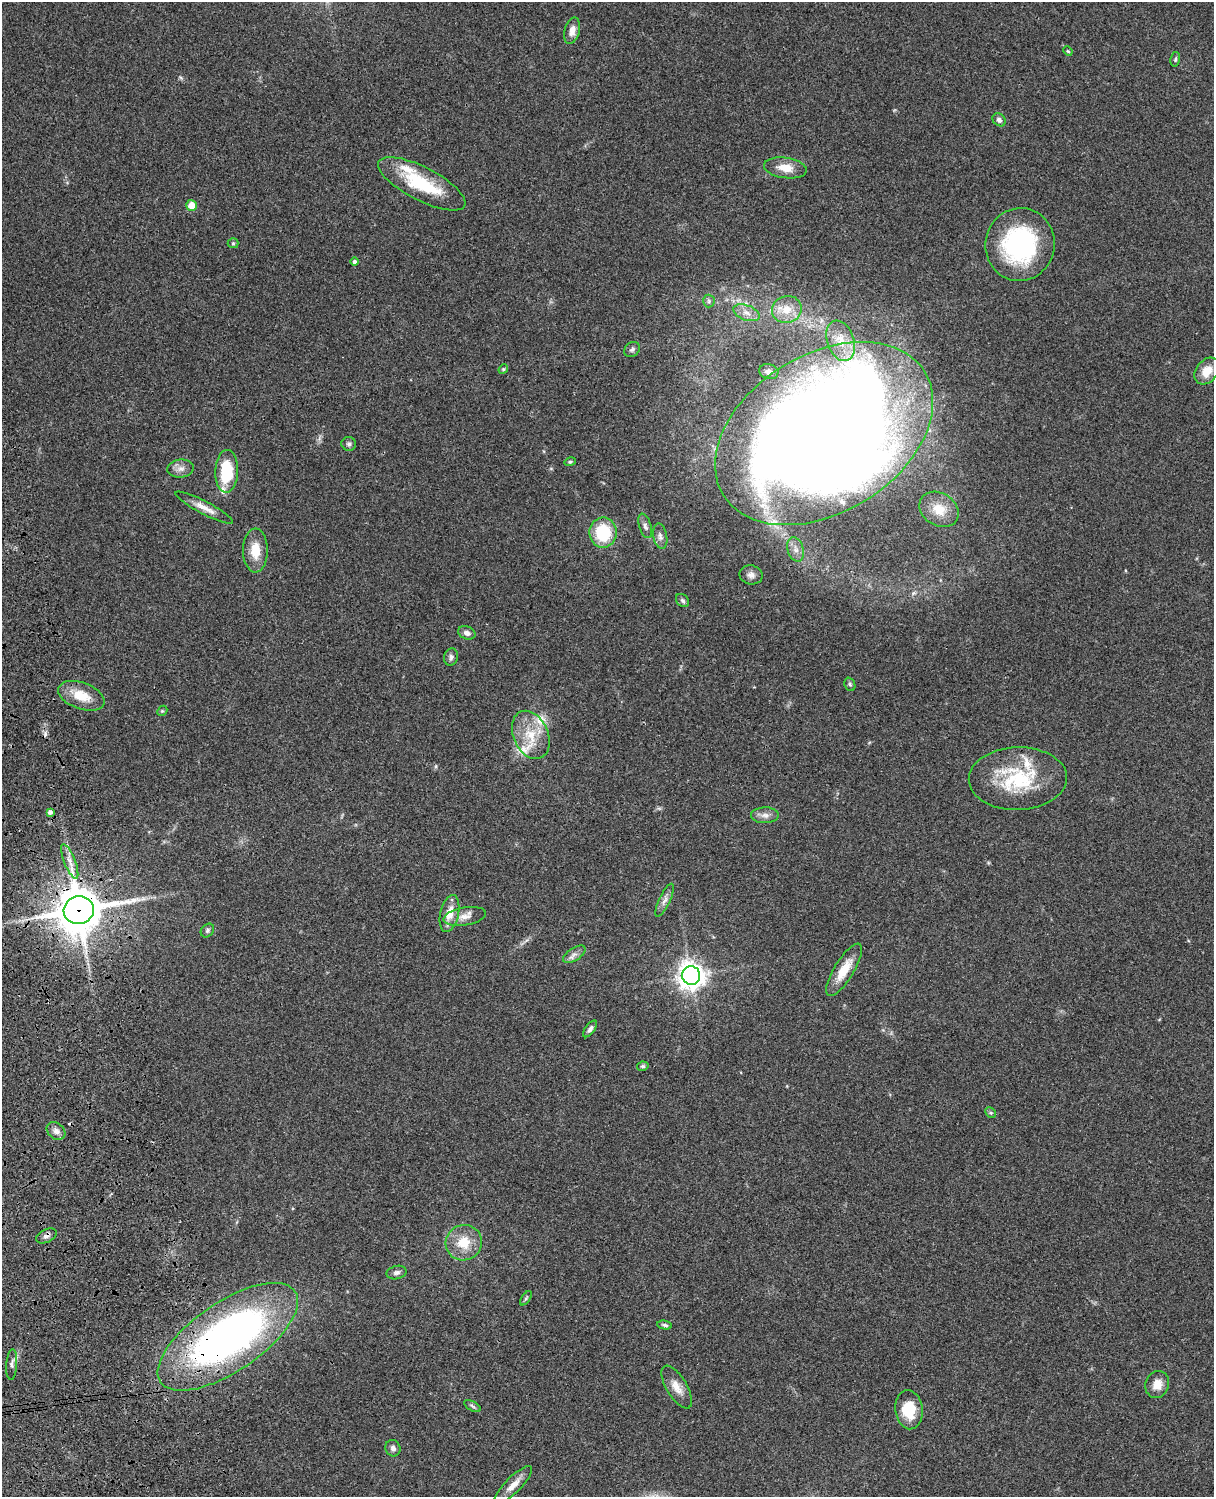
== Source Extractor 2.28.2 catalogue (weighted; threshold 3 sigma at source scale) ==
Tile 7 of 4 x 3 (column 3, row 2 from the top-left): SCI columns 2545-3756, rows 1773-3267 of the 5086 x 4926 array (HDU 1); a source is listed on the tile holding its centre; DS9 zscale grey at full resolution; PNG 1216 x 1499 px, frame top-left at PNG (2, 2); each listed source drawn as its Kron ellipse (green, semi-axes under 4 px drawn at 4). Shown black and unused: <1% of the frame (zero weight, under 3 of 4 exposures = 6% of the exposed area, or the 3 px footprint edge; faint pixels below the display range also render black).
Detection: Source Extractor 2.28.2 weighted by HDU 2 'WHT'; one run over the whole footprint, this tile lists its part. Background 0.0961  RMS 0.0063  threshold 0.0282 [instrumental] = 3 sigma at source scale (4.5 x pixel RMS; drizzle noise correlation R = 1.50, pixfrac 1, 0.05/0.05 arcsec/px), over >= 5 px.
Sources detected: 75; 2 cosmic-ray / hot-pixel residue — neither listed nor drawn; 6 inside a brighter listed object's ellipse — not listed separately; the other 67 listed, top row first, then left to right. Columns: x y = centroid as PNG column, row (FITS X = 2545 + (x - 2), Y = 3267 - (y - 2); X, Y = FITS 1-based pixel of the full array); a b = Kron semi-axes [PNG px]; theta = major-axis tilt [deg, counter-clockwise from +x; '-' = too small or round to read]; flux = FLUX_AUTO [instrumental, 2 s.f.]
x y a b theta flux
572 31 13 7 76 4.4
1068 51 5 4 - 0.64
1175 59 7 4 79 1.1
999 120 7 6 - 2.1
785 168 21 10 -8 9.1
422 184 48 16 -27 36
192 205 5 5 - 9.8
233 243 5 5 - 0.94
1020 244 36 34 79 86
355 262 4 4 - 1.6
709 301 6 6 - 1.5
787 310 15 13 21 10
746 313 14 7 -21 4.7
841 341 21 13 -70 11
632 349 8 6 43 1.8
503 369 5 4 - 0.76
769 371 10 7 -16 2.7
1207 371 15 11 50 9.3
824 433 118 79 32 1600
349 444 7 7 - 1.7
570 462 6 4 16 0.82
181 468 13 9 7 4
227 471 21 11 87 27
204 508 32 6 -28 6.6
939 509 21 16 -33 12
645 526 12 6 -72 2.6
603 533 15 13 89 29
660 536 13 7 -79 2.7
796 549 12 8 -73 4.2
255 550 22 12 90 12
751 575 11 9 -13 3.4
682 600 7 5 -45 1.4
467 633 9 6 -23 2.8
451 657 9 7 82 2
850 684 7 5 -68 1.1
81 696 24 13 -20 14
162 711 6 4 43 0.8
531 735 25 17 -66 18
1018 779 49 31 1 48
50 812 4 4 - 2.3
765 815 14 8 0 3.6
70 861 18 5 -69 4.9
665 900 18 5 65 3.3
79 910 15 13 13 2400
450 914 19 9 78 8.3
465 916 21 9 10 6
207 930 7 6 - 1.4
574 954 13 6 33 2.9
844 970 30 10 59 13
691 976 9 9 - 620
590 1029 10 5 54 2.1
643 1066 6 4 12 1.1
991 1113 6 4 -44 0.96
56 1131 10 7 -40 3.4
46 1236 11 6 28 2.4
464 1243 18 17 - 14
397 1273 10 6 13 2.2
526 1298 8 4 54 1.1
665 1325 7 4 -10 1.3
228 1337 81 34 34 320
12 1364 15 5 86 2.4
1157 1384 14 11 69 7.2
677 1387 24 10 -59 7
472 1406 9 4 -28 1.4
909 1410 19 14 -82 18
393 1448 8 7 - 2.4
513 1485 25 8 45 7.2
Overlapping masked pixels (flux is a lower limit): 3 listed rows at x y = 79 910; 46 1236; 228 1337